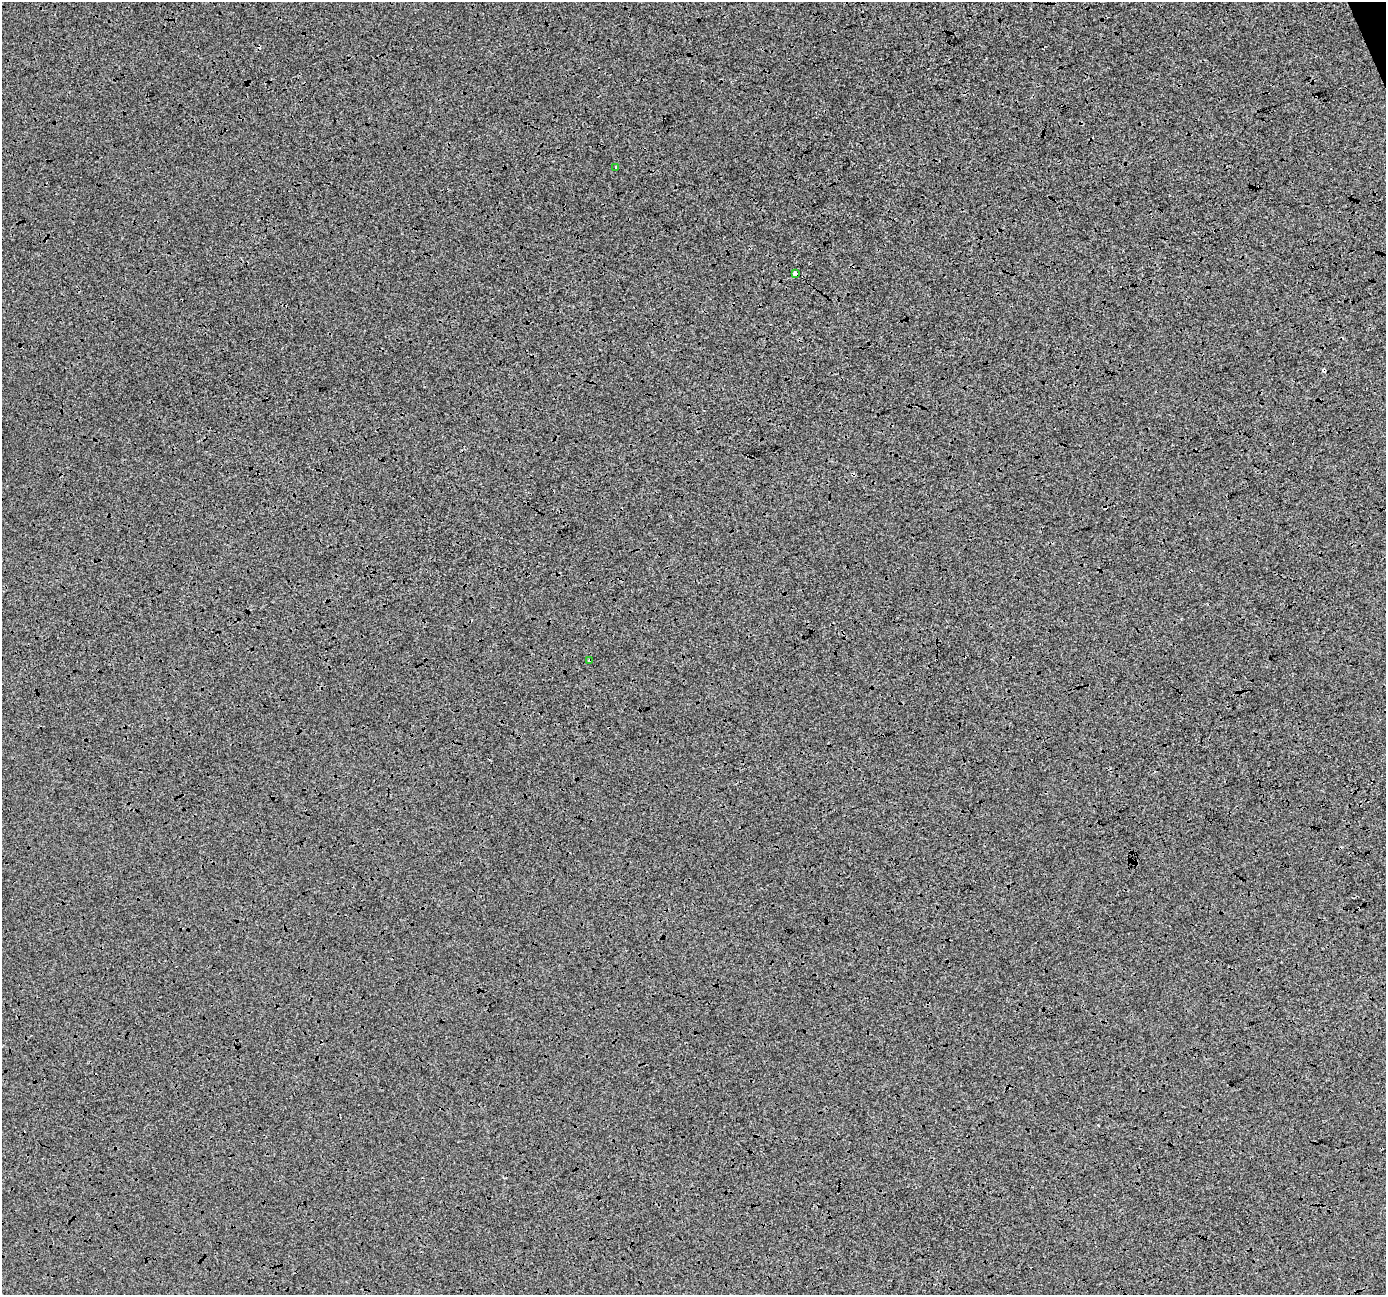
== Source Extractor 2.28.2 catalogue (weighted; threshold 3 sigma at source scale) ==
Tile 10 of 4 x 4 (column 2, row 3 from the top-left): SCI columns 1389-2772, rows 1430-2722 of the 5543 x 5389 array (HDU 1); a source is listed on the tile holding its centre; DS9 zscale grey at full resolution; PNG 1388 x 1297 px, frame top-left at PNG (2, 2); each listed source drawn as its Kron ellipse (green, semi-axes under 4 px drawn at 4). Shown black and unused: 1% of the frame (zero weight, under 3 of 4 exposures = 2% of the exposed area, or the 3 px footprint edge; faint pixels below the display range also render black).
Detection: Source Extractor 2.28.2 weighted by HDU 2 'WHT'; one run over the whole footprint, this tile lists its part. Background -0.00842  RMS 0.0065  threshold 0.0291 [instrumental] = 3 sigma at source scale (4.5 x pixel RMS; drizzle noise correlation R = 1.50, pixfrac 1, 0.0396/0.0396 arcsec/px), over >= 5 px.
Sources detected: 6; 3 cosmic-ray / hot-pixel residue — neither listed nor drawn; the other 3 listed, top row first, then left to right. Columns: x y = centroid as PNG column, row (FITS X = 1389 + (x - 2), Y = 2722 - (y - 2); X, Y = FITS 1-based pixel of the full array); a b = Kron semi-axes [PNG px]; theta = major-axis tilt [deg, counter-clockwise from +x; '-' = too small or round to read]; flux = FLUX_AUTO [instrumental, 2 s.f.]
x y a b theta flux
616 167 4 2 - 0.54
795 274 4 3 - 4.4
590 660 3 2 - 0.62
Overlapping masked pixels (flux is a lower limit): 2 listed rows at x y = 795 274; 590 660